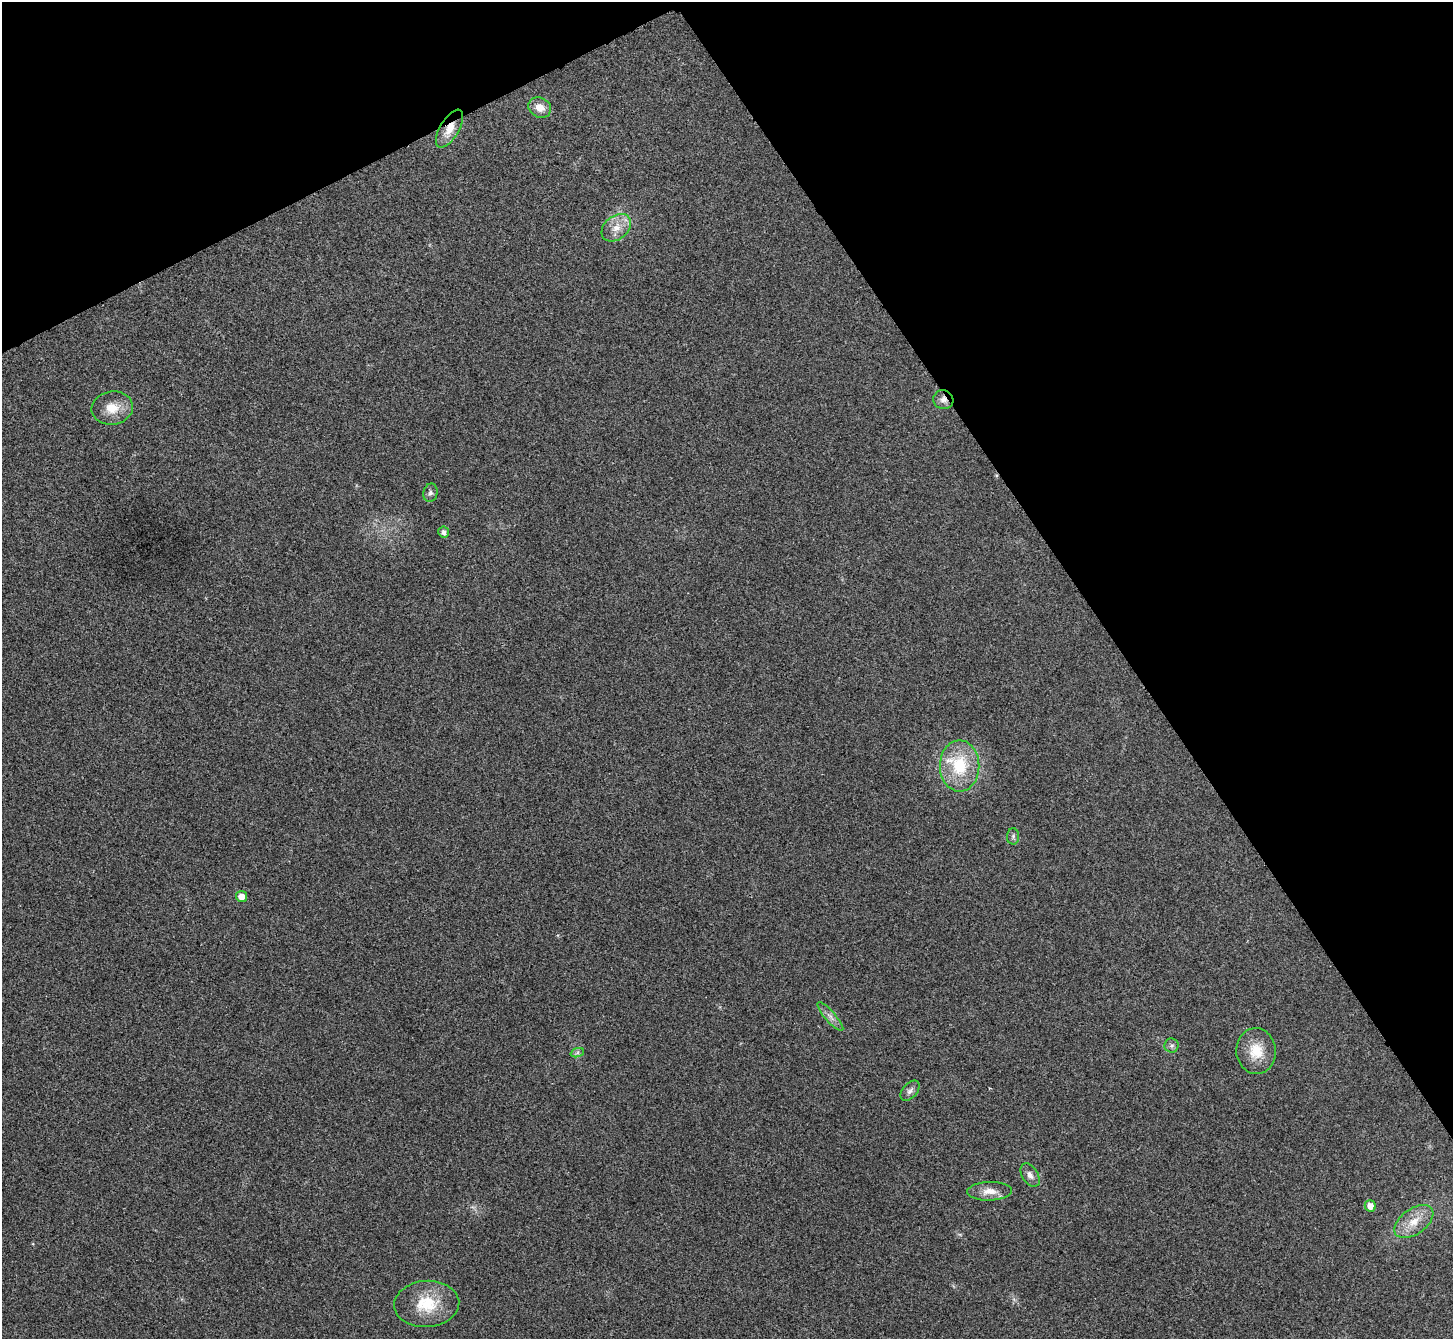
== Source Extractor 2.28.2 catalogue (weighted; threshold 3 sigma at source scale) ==
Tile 3 of 4 x 4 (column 3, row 1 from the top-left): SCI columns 2907-4357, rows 4173-5509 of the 5817 x 5809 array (HDU 1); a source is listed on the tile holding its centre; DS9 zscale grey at full resolution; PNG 1455 x 1341 px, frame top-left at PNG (2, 2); each listed source drawn as its Kron ellipse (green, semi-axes under 4 px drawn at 4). Shown black and unused: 29% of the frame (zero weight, under 3 of 4 exposures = <1% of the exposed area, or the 3 px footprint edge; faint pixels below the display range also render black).
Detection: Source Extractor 2.28.2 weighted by HDU 2 'WHT'; one run over the whole footprint, this tile lists its part. Background 0.0467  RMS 0.0066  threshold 0.0295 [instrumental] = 3 sigma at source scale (4.5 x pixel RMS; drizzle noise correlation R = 1.50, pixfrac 1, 0.05/0.05 arcsec/px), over >= 5 px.
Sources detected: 21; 1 inside a brighter listed object's ellipse — not listed separately; the other 20 listed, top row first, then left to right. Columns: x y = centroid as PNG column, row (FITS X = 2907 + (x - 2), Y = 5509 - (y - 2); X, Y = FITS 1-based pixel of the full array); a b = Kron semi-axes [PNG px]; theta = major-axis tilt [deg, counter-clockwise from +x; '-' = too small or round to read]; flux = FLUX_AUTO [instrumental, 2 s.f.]
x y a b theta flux
540 108 12 10 -28 6.6
450 129 21 9 59 10
616 228 16 11 41 8.3
943 400 10 9 - 4
112 408 21 16 6 12
430 493 9 7 78 2.1
444 532 5 5 - 2.4
960 766 25 20 89 32
1013 836 8 6 89 1.7
241 896 5 5 - 6.5
830 1017 19 5 -49 3.6
1172 1046 7 7 - 1.8
1256 1051 23 19 -85 16
577 1053 7 4 19 1.4
910 1091 12 7 49 2.6
1030 1175 13 8 -58 3.8
990 1191 22 9 2 7.5
1370 1206 6 5 - 6.3
1414 1222 22 12 36 12
427 1304 32 23 4 26
Overlapping masked pixels (flux is a lower limit): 2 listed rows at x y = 450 129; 943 400